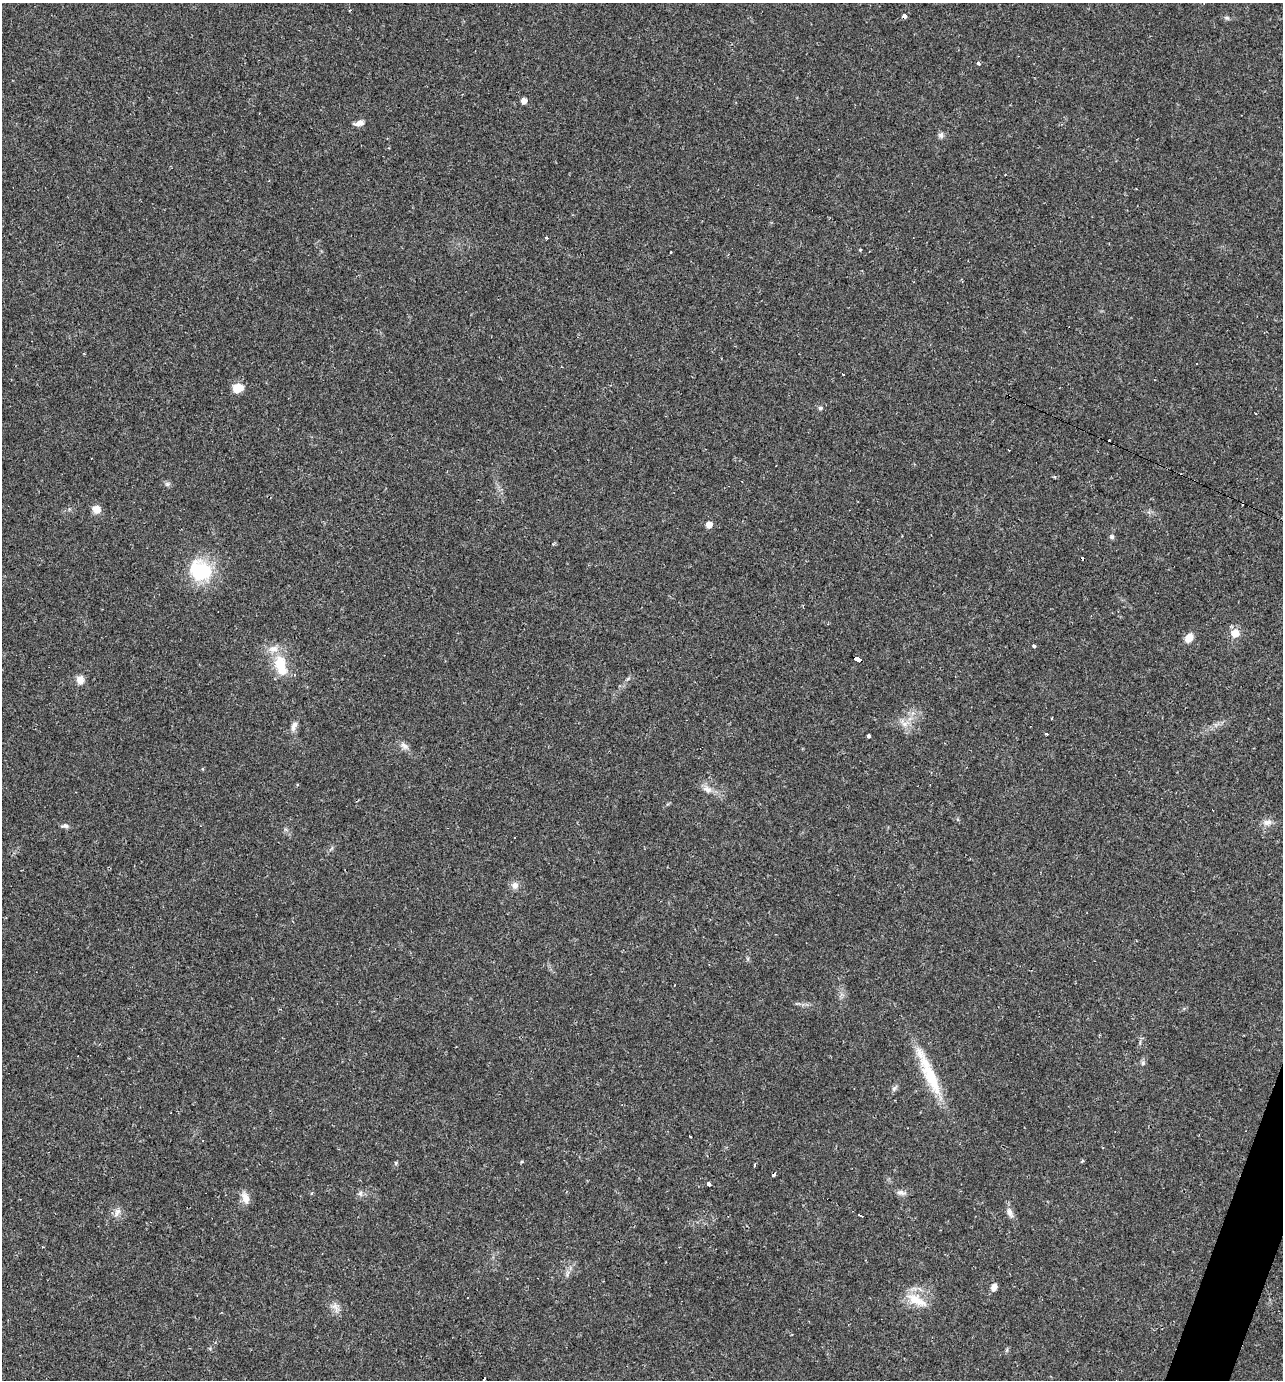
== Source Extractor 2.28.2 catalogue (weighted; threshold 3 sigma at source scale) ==
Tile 6 of 4 x 4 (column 2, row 2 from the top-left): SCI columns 1548-2828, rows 2755-4132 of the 5523 x 5509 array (HDU 1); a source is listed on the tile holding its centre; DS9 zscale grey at full resolution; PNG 1285 x 1382 px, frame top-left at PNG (2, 3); no overlay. Shown black and unused: <1% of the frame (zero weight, under 2 of 3 exposures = <1% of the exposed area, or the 3 px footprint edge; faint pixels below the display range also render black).
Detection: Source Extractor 2.28.2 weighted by HDU 2 'WHT'; one run over the whole footprint, this tile lists its part. Background 0.0291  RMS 0.0039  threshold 0.0177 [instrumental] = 3 sigma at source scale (4.5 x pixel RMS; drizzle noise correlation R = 1.50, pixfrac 1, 0.05/0.05 arcsec/px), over >= 5 px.
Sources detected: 62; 9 cosmic-ray / hot-pixel residue — not listed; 1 inside a brighter listed object's ellipse — not listed separately; the other 52 listed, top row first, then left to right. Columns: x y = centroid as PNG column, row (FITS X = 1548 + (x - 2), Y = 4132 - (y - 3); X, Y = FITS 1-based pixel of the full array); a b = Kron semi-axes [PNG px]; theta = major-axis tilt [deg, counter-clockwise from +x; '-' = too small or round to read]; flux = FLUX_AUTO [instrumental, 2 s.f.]
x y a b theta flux
904 16 4 4 - 2.8
1227 18 7 4 -36 0.66
978 63 4 3 - 0.96
524 101 5 5 - 2.5
359 123 12 6 15 2.1
941 135 8 7 - 1.1
860 250 3 3 - 0.42
843 374 3 3 - 1.6
238 388 11 9 6 5.4
820 408 5 5 - 0.87
1256 413 2 2 - 0.46
167 484 6 5 - 0.86
96 509 11 10 - 2.6
709 525 5 5 - 3.8
1112 537 7 6 - 0.79
201 571 20 16 -20 27
1235 633 7 7 - 5.6
1189 638 11 7 56 3.7
1034 646 3 3 - 2.3
857 659 7 4 -25 31
281 665 28 14 -76 12
80 680 10 9 - 2.9
1052 718 3 2 - 0.27
904 724 9 6 0 2
294 726 14 7 70 2.1
1046 734 3 3 - 1.9
868 736 4 3 - 1.1
404 746 12 7 -51 1.9
707 789 13 8 -18 2.5
1267 822 13 8 11 2.2
65 826 9 5 -4 1.1
515 885 10 9 - 2
1143 1063 6 5 - 0.73
931 1077 52 15 -65 18
894 1088 8 6 54 0.96
690 1136 3 3 - 1.4
1082 1161 5 3 - 0.48
396 1163 5 5 - 0.52
754 1166 4 3 - 1.1
774 1175 4 3 - 1.9
708 1184 4 4 - 2
360 1193 7 6 - 1.1
901 1193 14 6 -12 1.6
245 1198 16 9 -69 3.1
117 1213 15 7 54 2
1010 1213 14 7 -70 2.3
860 1215 5 3 - 3
994 1287 8 6 67 2.3
468 1298 3 2 - 0.53
916 1300 30 13 -29 8.2
335 1306 10 7 -40 1.9
1007 1350 6 4 71 0.55
Overlapping masked pixels (flux is a lower limit): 2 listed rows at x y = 904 16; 857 659